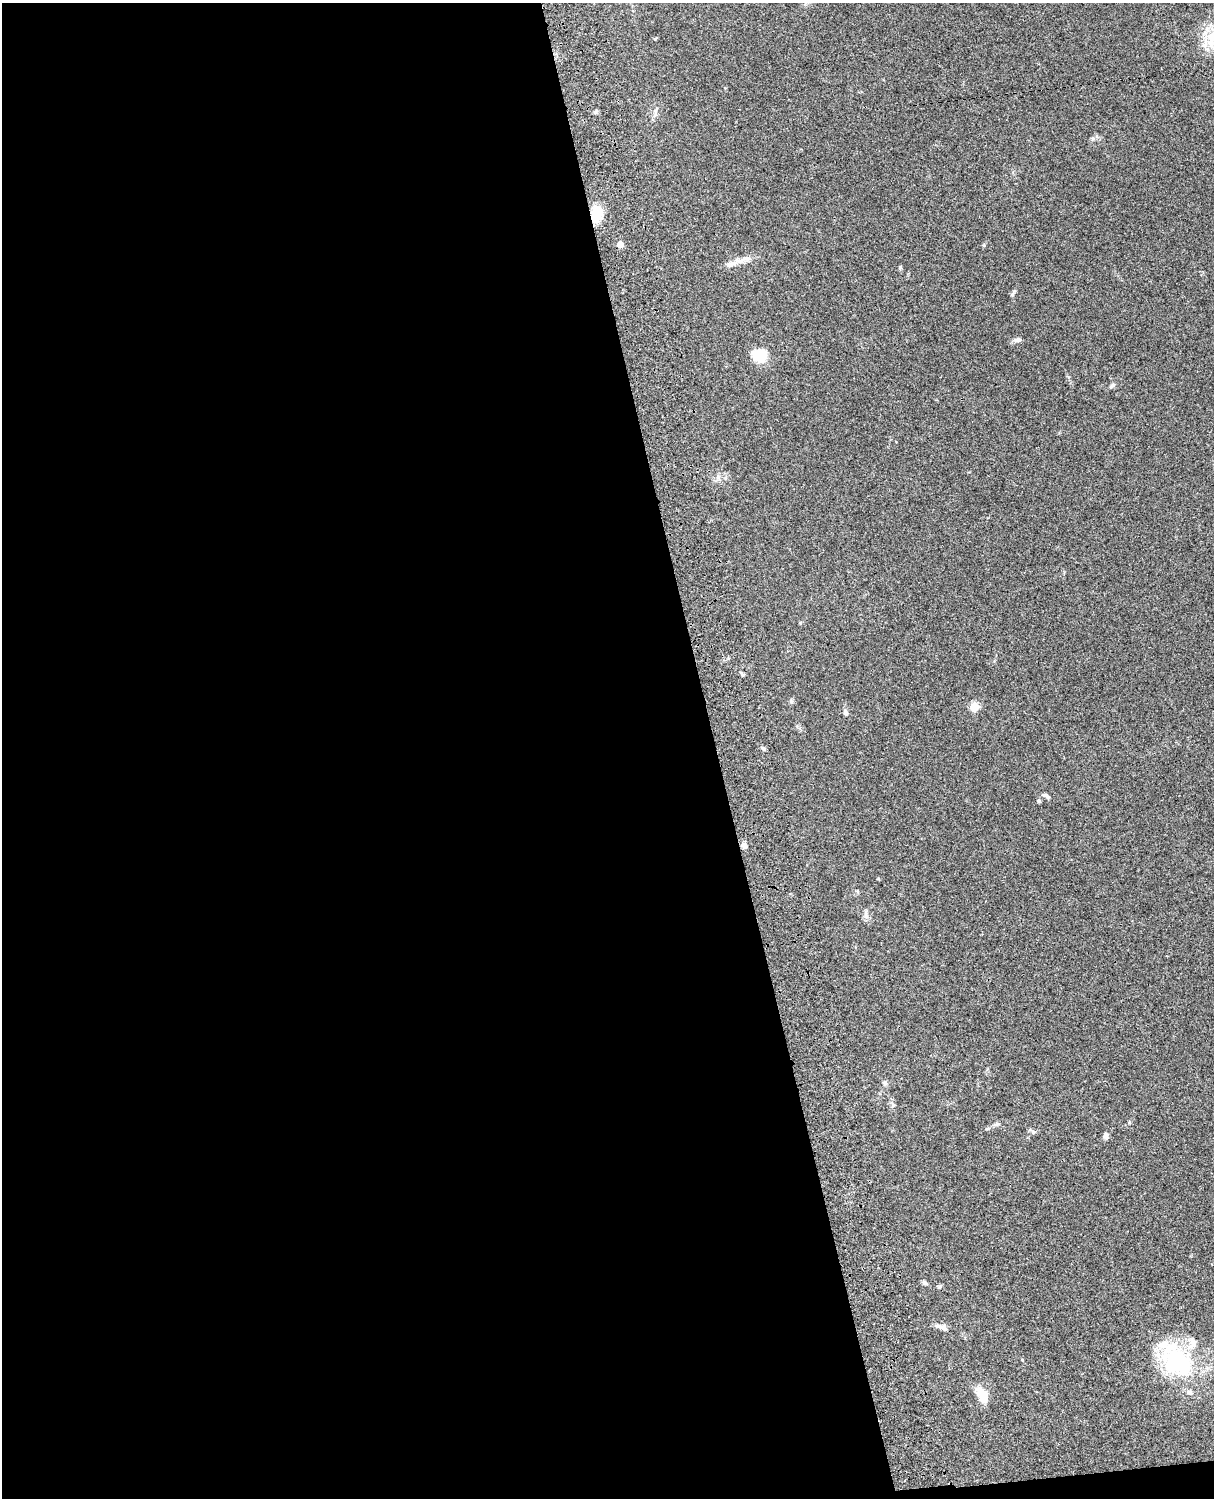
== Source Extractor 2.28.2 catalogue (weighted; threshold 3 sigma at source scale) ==
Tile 9 of 4 x 3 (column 1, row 3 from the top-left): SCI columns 121-1332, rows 278-1773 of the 5088 x 4929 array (HDU 1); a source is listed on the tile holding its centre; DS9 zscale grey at full resolution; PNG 1216 x 1500 px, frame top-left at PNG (2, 3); no overlay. Shown black and unused: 59% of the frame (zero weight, under 3 of 4 exposures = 6% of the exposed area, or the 3 px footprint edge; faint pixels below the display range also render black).
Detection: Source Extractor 2.28.2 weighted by HDU 2 'WHT'; one run over the whole footprint, this tile lists its part. Background 0.076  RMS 0.0057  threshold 0.0257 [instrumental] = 3 sigma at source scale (4.5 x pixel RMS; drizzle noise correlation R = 1.50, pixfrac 1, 0.05/0.05 arcsec/px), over >= 5 px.
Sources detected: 32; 3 inside a brighter listed object's ellipse — not listed separately; the other 29 listed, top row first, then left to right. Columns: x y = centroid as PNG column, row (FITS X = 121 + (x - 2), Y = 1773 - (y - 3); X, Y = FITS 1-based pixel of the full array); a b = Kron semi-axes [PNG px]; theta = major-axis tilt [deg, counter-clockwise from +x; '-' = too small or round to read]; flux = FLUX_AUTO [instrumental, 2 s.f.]
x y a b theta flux
1212 39 30 18 76 17
596 112 7 4 71 0.85
1093 138 7 4 20 1.1
596 214 13 9 80 19
620 244 5 4 - 6.8
731 264 17 8 19 4.2
900 267 5 4 - 0.75
1012 295 6 3 21 0.74
1018 340 10 6 4 2
760 355 17 14 -12 13
1112 385 9 5 37 1.3
718 478 9 4 -81 1.4
742 674 7 4 -46 0.83
791 701 6 4 -48 0.92
974 707 5 5 - 22
845 713 9 5 -72 1.7
763 749 7 4 -62 0.95
1046 796 11 5 -33 1.5
1039 801 5 5 - 0.78
744 846 7 6 - 2.3
885 1083 7 6 - 1.4
995 1124 7 4 -18 0.97
1033 1132 7 5 -20 1.2
1105 1136 9 6 -88 1.7
925 1283 9 4 -44 1.1
939 1287 6 4 45 0.76
943 1327 11 8 -15 2.5
1177 1362 52 34 -46 59
982 1395 20 11 -62 9.1
Overlapping masked pixels (flux is a lower limit): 1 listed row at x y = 596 214
Isophote crosses this tile's border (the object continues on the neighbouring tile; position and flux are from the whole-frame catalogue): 1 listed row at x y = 1212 39
Unlisted compact peaks at least as high as the median listed source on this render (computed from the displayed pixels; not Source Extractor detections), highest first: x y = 984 245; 655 39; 1129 1123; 866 916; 800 623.